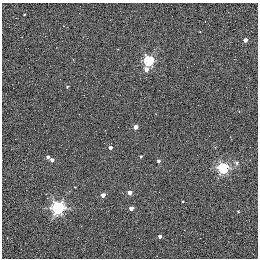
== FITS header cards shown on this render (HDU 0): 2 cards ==
NAXIS1  =                  256 / STANDARD FITS FORMAT
NAXIS2  =                  256 / STANDARD FITS FORMAT

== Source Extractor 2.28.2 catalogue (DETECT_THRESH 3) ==
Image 256 x 256 px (HDU 0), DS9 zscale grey, 1 PNG px = 1 image px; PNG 260 x 260 px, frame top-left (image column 1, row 256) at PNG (2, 3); no overlay
Background 0.0238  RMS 4.9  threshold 14.7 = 3 sigma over >= 5 px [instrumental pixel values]
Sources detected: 21; all 21 listed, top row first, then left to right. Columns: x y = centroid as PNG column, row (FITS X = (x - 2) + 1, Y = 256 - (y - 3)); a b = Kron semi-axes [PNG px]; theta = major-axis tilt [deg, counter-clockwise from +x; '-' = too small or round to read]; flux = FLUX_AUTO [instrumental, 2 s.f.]
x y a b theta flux
24 14 2 2 - 250
205 21 2 2 - 1400
245 40 3 3 - 2000
148 61 5 5 - 30000
146 70 5 4 - 1700
67 87 3 3 - 420
136 127 4 3 - 2900
110 147 3 3 - 1200
141 156 3 2 - 370
48 157 4 3 - 950
52 160 4 3 - 1300
158 161 3 3 - 810
236 163 6 6 - 810
223 168 5 5 - 38000
75 187 3 2 - 240
129 192 4 4 - 2600
103 195 4 3 - 2600
58 208 5 5 - 61000
131 208 4 3 - 2500
238 211 3 3 - 280
160 236 3 3 - 1100

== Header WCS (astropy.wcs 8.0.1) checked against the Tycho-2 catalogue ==
Header WCS as astropy/WCSLIB reads it (applying the file's SIP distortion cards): RA---TAN-SIP/DEC--TAN-SIP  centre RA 20:00:38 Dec +22:42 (300.16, +22.70 deg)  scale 1.22 arcsec/px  FOV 5.2' x 5.2'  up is +79 deg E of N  parity normal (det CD < 0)
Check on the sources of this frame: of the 21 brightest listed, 3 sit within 1.5 arcsec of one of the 5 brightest Tycho-2 stars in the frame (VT <= 11.35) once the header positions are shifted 0.32 arcsec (0.30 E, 0.11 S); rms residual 0.26 arcsec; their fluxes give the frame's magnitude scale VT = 19.66 - 2.5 log10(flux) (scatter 0.13 mag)
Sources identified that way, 3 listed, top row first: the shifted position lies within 1.5 arcsec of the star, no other Tycho-2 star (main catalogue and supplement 1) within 3.0 arcsec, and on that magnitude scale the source's flux lands within +1.5 / -3 mag of the star's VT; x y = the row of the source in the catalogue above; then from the Tycho-2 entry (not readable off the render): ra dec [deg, ICRS J2000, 3 dp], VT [Tycho-2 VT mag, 2 dp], TYC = Tycho-2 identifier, HIP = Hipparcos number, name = IAU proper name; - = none
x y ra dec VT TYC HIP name
136 127 300.159 +22.702 11.00 2141-1346-1 - -
75 187 300.142 +22.678 11.35 2141-1182-1 - -
103 195 300.137 +22.687 11.25 2141-1124-1 - -